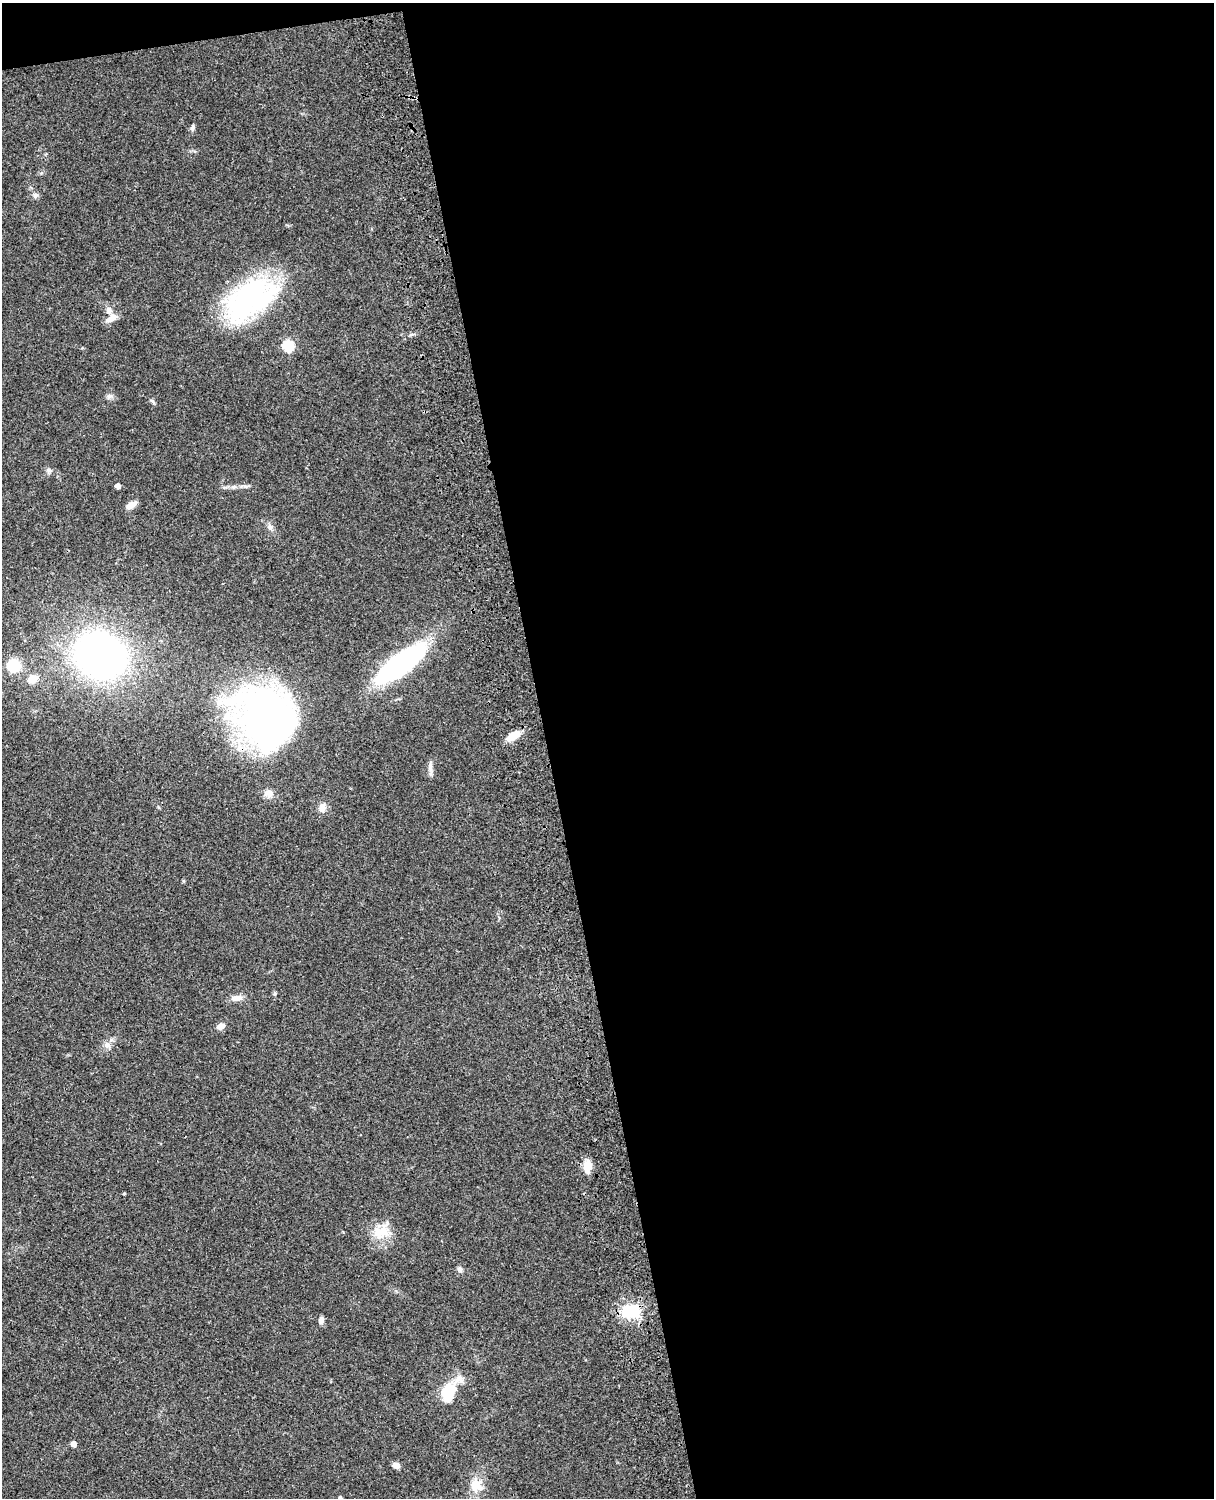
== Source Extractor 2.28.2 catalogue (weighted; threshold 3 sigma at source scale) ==
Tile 4 of 4 x 3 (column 4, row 1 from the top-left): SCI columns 3758-4969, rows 3268-4763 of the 5087 x 4926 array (HDU 1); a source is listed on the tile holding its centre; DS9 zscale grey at full resolution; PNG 1216 x 1500 px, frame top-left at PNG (2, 3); no overlay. Shown black and unused: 56% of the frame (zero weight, under 3 of 4 exposures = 6% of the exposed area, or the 3 px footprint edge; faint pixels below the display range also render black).
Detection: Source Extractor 2.28.2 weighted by HDU 2 'WHT'; one run over the whole footprint, this tile lists its part. Background 0.104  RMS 0.0065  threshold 0.0293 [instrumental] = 3 sigma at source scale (4.5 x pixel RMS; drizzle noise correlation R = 1.50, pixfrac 1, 0.05/0.05 arcsec/px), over >= 5 px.
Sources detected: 38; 2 inside a brighter object's white glare — not listed; the other 36 listed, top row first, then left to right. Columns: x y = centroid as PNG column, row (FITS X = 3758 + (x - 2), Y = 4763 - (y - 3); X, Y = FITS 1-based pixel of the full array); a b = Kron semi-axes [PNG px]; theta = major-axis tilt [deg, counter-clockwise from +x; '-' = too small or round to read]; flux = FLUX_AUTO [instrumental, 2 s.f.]
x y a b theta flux
192 128 9 5 78 1.7
35 195 8 7 - 1.9
252 295 61 39 19 110
109 310 9 8 - 3.1
111 318 15 7 31 5.3
288 345 6 5 - 47
109 396 9 4 8 1.7
152 401 7 4 -70 1.1
48 470 7 5 -20 1.6
118 486 4 4 - 4.2
245 486 8 4 7 1.6
234 487 7 4 18 1.4
131 505 12 7 30 4.9
270 527 10 7 -70 2.5
100 655 32 28 -24 370
401 663 55 18 37 120
13 665 10 10 - 25
32 679 11 9 29 8.2
266 717 58 48 -45 310
513 736 16 8 31 9.3
430 767 12 6 -89 2.9
269 794 12 10 -23 4.1
322 808 11 9 79 4.2
236 998 15 8 0 4.4
220 1026 8 6 29 4.4
107 1045 9 7 -25 2.9
587 1166 13 8 88 9.2
381 1232 24 16 16 14
460 1269 8 6 -54 1.7
631 1311 23 16 -5 25
321 1320 8 6 87 2.5
449 1392 21 15 64 24
74 1444 4 4 - 5.6
396 1465 9 6 -21 3
476 1485 19 16 -51 10
340 1497 5 4 - 0.86
Overlapping masked pixels (flux is a lower limit): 2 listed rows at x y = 266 717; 631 1311
Unlisted compact peaks at least as high as the median listed source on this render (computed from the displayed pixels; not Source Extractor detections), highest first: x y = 275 994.